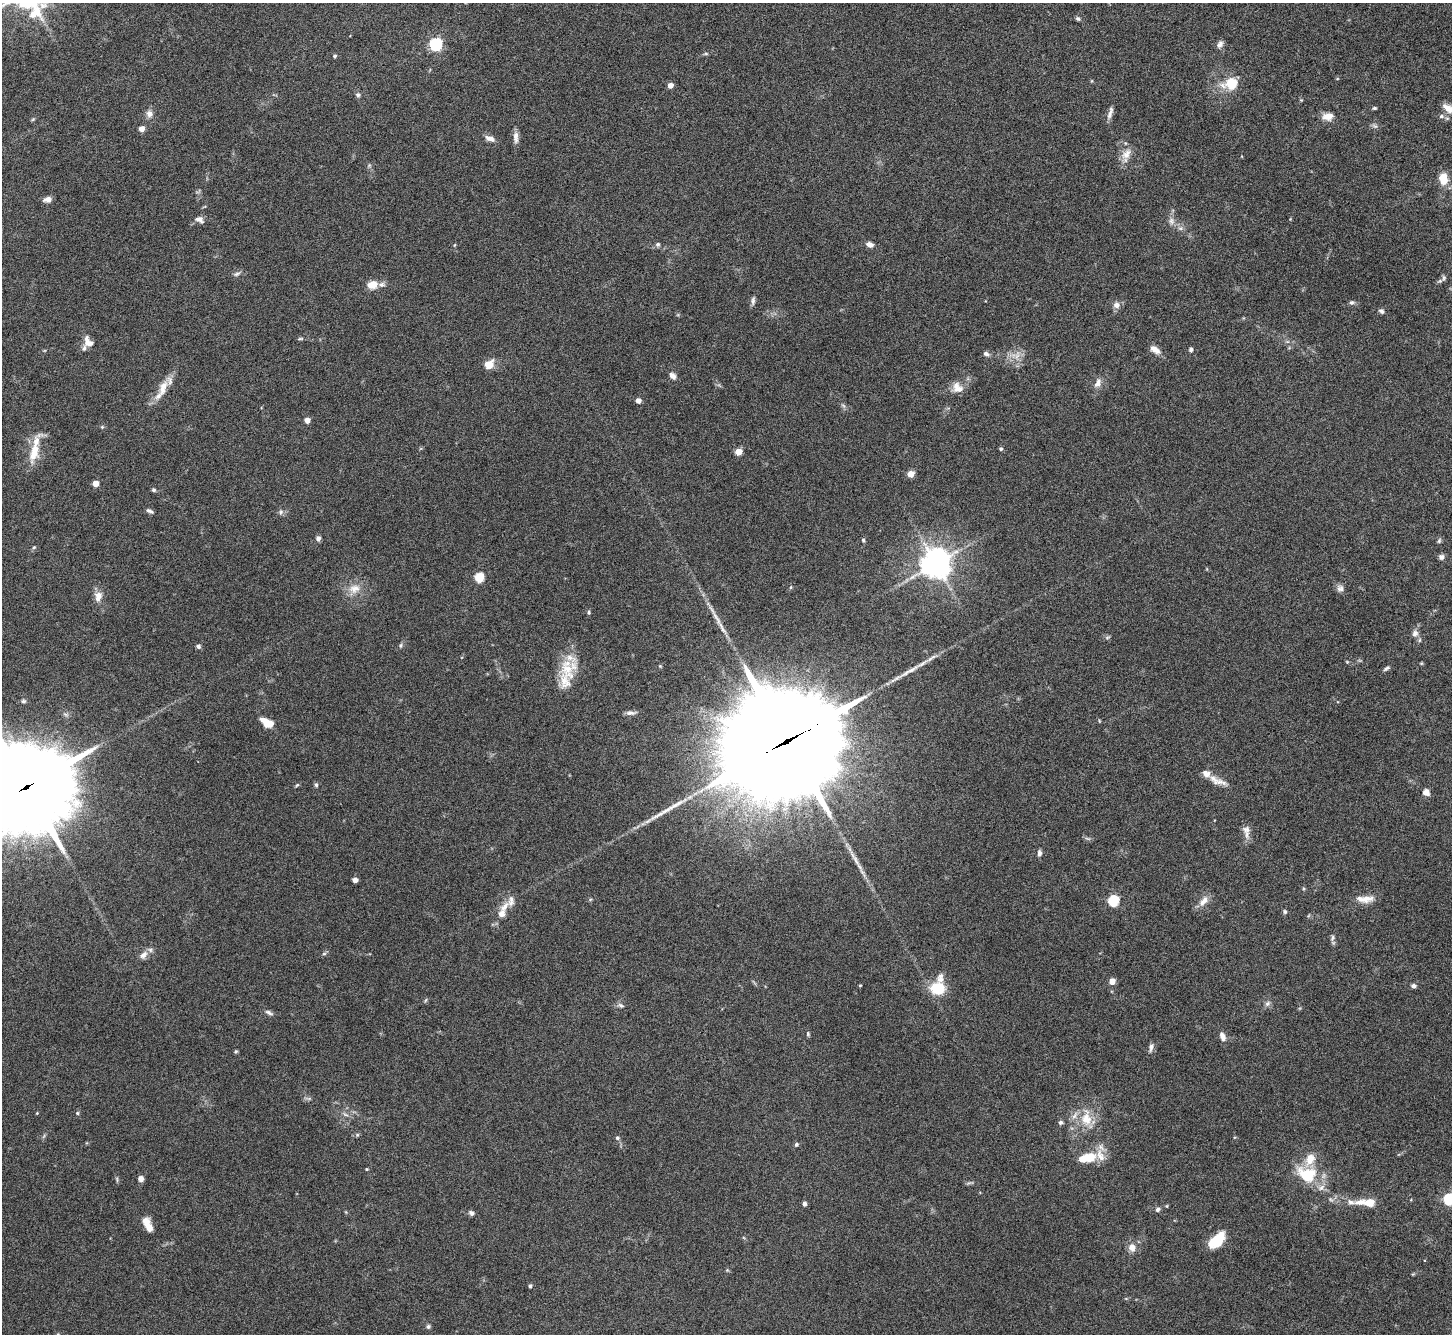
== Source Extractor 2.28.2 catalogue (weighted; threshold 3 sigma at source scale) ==
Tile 10 of 4 x 4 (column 2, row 3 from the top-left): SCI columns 1455-2904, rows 1502-2833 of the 5811 x 5803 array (HDU 1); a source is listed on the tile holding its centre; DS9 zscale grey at full resolution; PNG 1454 x 1336 px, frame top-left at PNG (2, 3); no overlay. Shown black and unused: <1% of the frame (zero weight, under 4 of 8 exposures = <1% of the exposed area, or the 3 px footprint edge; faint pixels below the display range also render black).
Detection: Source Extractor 2.28.2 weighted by HDU 2 'WHT'; one run over the whole footprint, this tile lists its part. Background 0.0874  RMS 0.005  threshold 0.0206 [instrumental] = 3 sigma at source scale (4.09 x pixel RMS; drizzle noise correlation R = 1.36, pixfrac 0.8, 0.05/0.05 arcsec/px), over >= 5 px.
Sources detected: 153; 1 too faint to see at this stretch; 3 long thin detections or spike segments (spike, bleed or trail) — not listed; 14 inside a brighter listed object's ellipse — not listed separately; the other 135 listed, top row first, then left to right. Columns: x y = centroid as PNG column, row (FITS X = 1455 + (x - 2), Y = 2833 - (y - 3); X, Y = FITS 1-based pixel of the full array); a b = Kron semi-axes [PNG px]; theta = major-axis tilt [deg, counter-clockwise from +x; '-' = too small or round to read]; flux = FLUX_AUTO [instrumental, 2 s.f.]
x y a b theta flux
1078 19 6 5 - 0.78
436 44 6 5 - 74
1220 44 11 7 62 1.8
706 54 6 4 -1 0.62
335 56 5 4 - 0.7
1231 83 7 5 15 29
670 85 4 4 - 3.9
358 95 6 5 - 0.91
1374 108 5 4 - 0.59
1450 109 24 10 -32 5.5
1110 113 17 5 74 2.1
149 114 9 8 - 2.3
1328 116 12 8 6 4.2
1441 116 7 5 23 1
33 119 5 4 - 0.55
1375 126 7 4 -43 0.93
141 129 4 4 - 3.9
516 137 16 6 -89 2.5
490 138 12 6 -22 2.6
1126 154 17 10 53 4.4
1443 179 13 9 -83 7.2
48 199 8 5 9 2.7
199 219 11 7 -24 2.2
1171 221 10 6 -80 1.9
1181 228 7 6 - 1.2
658 244 6 6 - 1
870 244 8 6 -20 2.1
454 245 5 3 - 0.42
237 274 9 5 24 1.1
1444 278 8 6 89 1
382 284 9 7 -1 1.6
372 285 9 7 13 6.9
753 301 11 5 84 1.3
1351 302 6 5 - 0.98
1116 305 9 8 - 2.3
1381 311 6 5 - 1.1
300 339 8 4 1 0.66
88 343 13 9 -12 3.3
1191 349 6 5 - 0.98
1155 350 14 7 -33 3.2
986 354 7 5 -20 1.4
1017 356 9 5 45 1.8
489 364 11 9 34 5.2
672 376 9 6 -48 2.2
1098 383 12 8 65 2.7
163 388 25 10 71 6.3
957 388 15 12 -46 4.2
638 400 6 5 - 2
843 405 7 4 -20 0.79
307 420 4 4 - 4.3
102 427 4 4 - 0.53
1001 449 4 4 - 0.8
34 452 26 11 75 10
738 452 5 4 - 7.7
911 474 5 4 - 7
95 483 4 4 - 5.3
154 490 6 4 -15 0.74
149 511 9 4 -27 1.2
281 512 7 5 48 1
318 538 6 5 - 1.5
863 540 5 5 - 0.58
1439 541 7 5 64 0.79
34 547 5 4 - 0.55
1441 557 6 6 - 1.5
936 563 9 9 - 680
479 577 5 5 - 23
791 587 5 3 - 0.44
1340 588 9 9 - 1.8
354 589 17 12 11 5.6
98 597 14 9 78 3.6
589 612 6 4 90 0.57
1415 633 10 9 - 2.1
1107 638 6 4 1 0.73
400 645 7 3 81 0.64
198 646 5 5 - 1.1
931 658 18 5 36 2.5
1421 663 6 3 -18 0.42
660 666 5 4 - 0.44
1386 668 9 4 37 0.94
568 671 29 16 -63 12
631 713 13 5 2 1.8
267 723 12 7 -30 8.1
787 740 47 29 26 17000
1217 781 27 8 -21 4.5
297 785 6 4 44 0.57
316 785 6 5 - 0.77
26 787 32 26 20 7300
1426 792 8 7 - 2.5
1246 829 11 10 - 2.6
1039 853 7 5 -85 1.4
355 880 4 4 - 2.8
1303 889 5 3 - 0.52
1365 899 24 8 1 4.7
1113 901 6 5 - 37
1204 901 16 8 48 3.6
505 906 19 8 51 4.5
1285 911 6 5 - 0.76
1333 937 7 5 89 1
324 954 6 4 19 0.64
143 955 13 8 51 2.7
1112 981 4 4 - 5.4
860 985 4 3 - 0.36
1413 986 5 5 - 1.4
938 988 14 12 -5 13
1267 1003 8 6 45 1.3
621 1005 10 5 -29 1.1
269 1012 11 5 -27 1.3
808 1034 7 4 -84 0.64
1222 1037 11 6 -72 2.5
1151 1047 10 5 80 1.6
236 1051 6 3 19 0.52
37 1113 3 3 - 0.35
77 1113 5 5 - 0.55
346 1115 8 3 -19 0.96
1086 1118 22 15 -88 9.7
1060 1123 6 5 - 0.96
357 1135 5 4 - 0.56
617 1138 6 4 -22 0.75
796 1144 5 5 - 0.87
1088 1158 19 8 14 13
367 1169 3 3 - 0.43
1308 1174 24 17 -15 18
141 1179 6 6 - 1.9
1449 1199 6 5 - 46
1351 1202 14 7 -12 2.6
1370 1203 13 8 -3 5.7
804 1204 5 5 - 1
1158 1209 7 5 45 1.1
471 1213 7 5 -40 1.2
148 1225 17 7 -66 5.6
1216 1240 16 9 43 17
1132 1247 11 10 - 3.3
1413 1274 4 4 - 0.44
530 1286 4 3 - 0.84
428 1327 6 5 - 0.92
Overlapping masked pixels (flux is a lower limit): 2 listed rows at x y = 787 740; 26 787
Isophote crosses this tile's border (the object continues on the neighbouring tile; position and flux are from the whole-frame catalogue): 3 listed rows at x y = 1450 109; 26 787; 1449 1199